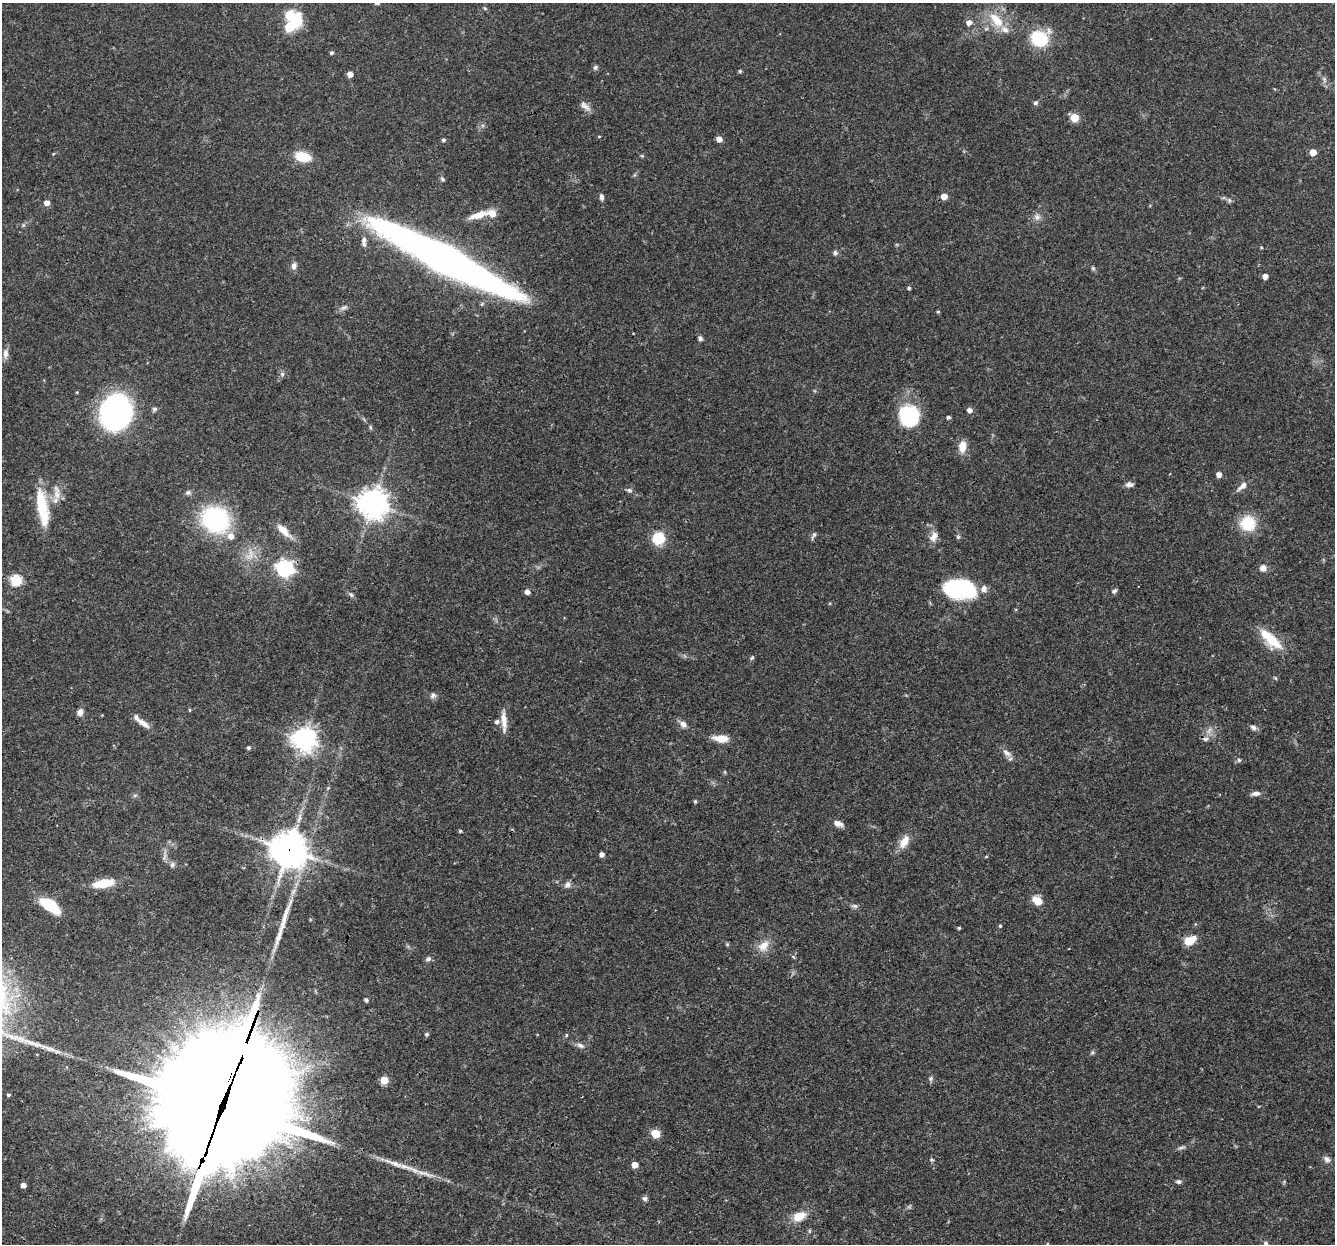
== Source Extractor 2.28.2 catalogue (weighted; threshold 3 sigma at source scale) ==
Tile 7 of 4 x 4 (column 3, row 2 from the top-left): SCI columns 2668-4000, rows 2740-3981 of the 5355 x 5411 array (HDU 1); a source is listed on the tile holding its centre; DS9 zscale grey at full resolution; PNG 1337 x 1246 px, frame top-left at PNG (2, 3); no overlay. Shown black and unused: <1% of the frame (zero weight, under 3 of 4 exposures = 3% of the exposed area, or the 3 px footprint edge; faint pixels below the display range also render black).
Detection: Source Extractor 2.28.2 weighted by HDU 2 'WHT'; one run over the whole footprint, this tile lists its part. Background 0.0577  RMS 0.0033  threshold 0.015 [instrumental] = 3 sigma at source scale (4.5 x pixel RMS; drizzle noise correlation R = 1.50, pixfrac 1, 0.05/0.05 arcsec/px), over >= 5 px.
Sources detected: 145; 1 too faint to see at this stretch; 4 inside a brighter object's white glare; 2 long thin detections or spike segments (spike, bleed or trail) — not listed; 7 inside a brighter listed object's ellipse — not listed separately; the other 131 listed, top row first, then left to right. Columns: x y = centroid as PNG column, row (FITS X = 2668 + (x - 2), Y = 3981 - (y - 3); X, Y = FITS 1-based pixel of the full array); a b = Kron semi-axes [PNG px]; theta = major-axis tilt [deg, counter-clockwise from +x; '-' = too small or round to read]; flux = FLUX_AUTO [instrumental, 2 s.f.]
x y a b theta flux
485 8 5 4 - 0.39
996 20 26 12 -47 7.4
969 22 5 5 - 2
291 25 24 10 41 13
1039 38 17 15 -3 16
331 53 4 4 - 0.68
595 68 7 5 58 0.7
740 71 4 4 - 0.42
350 74 4 4 - 2.3
1324 79 8 5 -76 0.88
1036 103 6 6 - 0.74
585 106 18 7 -44 1.9
1074 117 5 5 - 9.4
599 136 5 3 - 0.27
719 139 5 5 - 2.4
443 140 4 4 - 0.65
1313 152 5 5 - 4.8
53 154 4 3 - 0.34
642 156 5 3 - 0.37
303 157 16 9 -14 8.5
442 179 7 4 -38 0.5
944 196 5 5 - 3.7
601 197 8 5 -85 1.1
1229 200 7 5 -90 0.63
47 203 5 5 - 2.4
478 215 27 8 16 4.5
1037 217 9 8 - 1.5
364 241 14 6 -89 1.7
1261 247 4 3 - 0.3
835 253 7 6 - 0.9
446 259 112 18 -27 290
294 266 9 7 72 1.5
1093 268 6 5 - 0.56
1265 276 4 4 - 2.2
909 288 4 4 - 0.49
344 308 11 5 23 1.1
938 312 4 4 - 0.4
700 338 7 5 -50 0.87
5 354 13 7 90 1.7
282 374 7 6 - 0.81
154 409 7 6 - 0.67
969 410 5 5 - 1.8
116 413 25 21 70 98
909 416 25 22 -70 18
948 417 4 4 - 0.72
370 427 6 4 -71 0.44
962 447 14 9 84 3.7
1219 475 4 4 - 2.4
1129 484 10 6 1 1.2
1242 486 18 7 42 2.1
629 490 8 5 -19 0.78
188 493 7 6 - 0.76
57 494 14 10 89 3.2
373 504 11 10 - 370
42 506 42 14 -79 13
215 520 25 22 -29 43
1248 523 16 16 - 11
283 530 22 8 -45 4
814 535 11 4 60 0.7
934 537 15 9 70 2.4
958 537 6 5 - 0.53
658 538 13 12 - 8.6
250 555 17 10 63 4
285 568 7 7 - 110
1263 568 8 8 - 1.6
16 580 6 6 - 27
958 589 31 17 -2 33
1114 591 7 5 43 0.74
527 592 5 4 - 1.7
351 595 8 5 -38 0.78
1270 639 31 11 -43 10
752 658 6 5 - 0.52
1275 678 6 4 -87 0.39
433 695 8 7 - 1.1
190 710 4 4 - 0.35
80 712 8 7 - 1.6
504 721 27 7 -87 3.4
497 722 6 5 - 0.96
143 723 19 7 -35 2.6
683 724 9 7 -37 1.8
1253 728 8 6 -31 1.1
1209 730 12 5 55 1.5
721 738 16 7 -6 4.6
304 739 8 8 - 280
248 748 4 4 - 0.68
1007 753 15 7 -40 1.9
1239 760 5 5 - 0.59
328 788 5 4 - 0.4
1255 793 11 5 4 1.4
135 795 6 4 18 0.52
695 801 4 4 - 0.47
838 823 12 7 -21 2
460 831 4 4 - 0.44
904 842 18 9 58 4
288 850 12 11 - 660
602 854 4 4 - 1.6
164 856 10 3 69 0.72
986 857 5 3 - 0.3
172 865 7 6 - 0.82
103 883 23 9 10 8.1
567 885 8 7 - 1.4
1038 901 6 5 - 8
50 905 24 11 -35 11
855 906 9 5 -6 0.89
1000 926 4 4 - 0.35
959 928 4 3 - 0.46
1189 941 7 5 22 12
727 944 5 4 - 0.43
763 946 18 11 43 4.1
428 959 8 6 28 0.93
366 1000 5 4 - 0.6
427 1034 5 5 - 0.6
566 1035 5 3 - 0.32
33 1043 46 7 -18 8.1
580 1045 10 6 -22 1.3
1092 1053 6 4 20 0.5
931 1078 7 5 75 0.72
384 1080 5 5 - 8
8 1095 4 3 - 0.51
655 1133 5 5 - 11
1181 1148 12 5 8 0.93
931 1159 5 5 - 0.57
1327 1159 10 7 -40 1.3
635 1165 5 5 - 3.6
406 1167 28 7 -17 5
1178 1182 7 5 3 0.79
23 1185 4 4 - 1.7
645 1198 7 6 - 0.8
799 1216 15 10 22 5.1
1266 1243 6 6 - 1
1047 1244 5 3 - 0.34
Overlapping masked pixels (flux is a lower limit): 2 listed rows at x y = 446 259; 288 850
Isophote crosses this tile's border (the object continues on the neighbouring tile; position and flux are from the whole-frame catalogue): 2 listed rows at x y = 1266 1243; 1047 1244